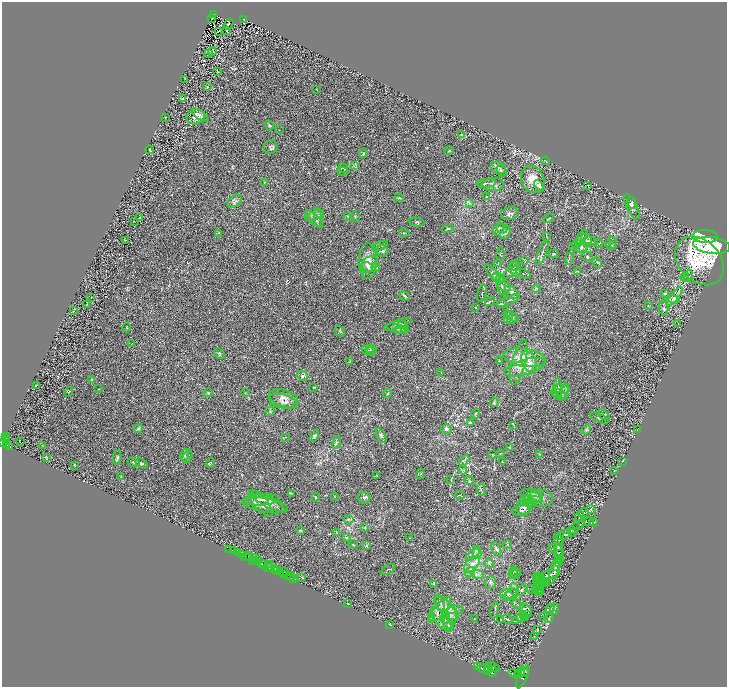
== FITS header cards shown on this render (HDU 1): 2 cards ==
NAXIS1  =                 1450
NAXIS2  =                 1369

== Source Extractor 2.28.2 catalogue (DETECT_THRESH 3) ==
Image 1450 x 1369 px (HDU 1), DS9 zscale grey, zoomed out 1/2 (1 PNG px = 2 x 2 image px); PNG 729 x 689 px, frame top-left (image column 2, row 1369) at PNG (2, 2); each listed source drawn as its Kron ellipse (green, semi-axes under 4 px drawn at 4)
Background 0.399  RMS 0.028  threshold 0.0843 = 3 sigma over >= 5 px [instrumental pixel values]
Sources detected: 367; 37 cannot appear on this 1/2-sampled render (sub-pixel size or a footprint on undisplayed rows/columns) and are neither listed nor drawn; the other 330 listed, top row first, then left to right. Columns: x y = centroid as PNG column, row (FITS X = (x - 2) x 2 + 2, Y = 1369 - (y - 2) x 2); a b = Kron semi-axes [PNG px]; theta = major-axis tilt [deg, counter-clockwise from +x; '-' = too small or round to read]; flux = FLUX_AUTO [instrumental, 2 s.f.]
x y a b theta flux
213 14 3 2 - 35
212 19 3 1 - 1.6
244 19 4 2 - 51
229 24 6 2 55 3.7
227 30 3 1 - 2.9
218 31 3 1 - 83
212 51 4 1 - 2.6
208 54 2 1 - 1.9
217 71 3 2 - 2.7
185 79 2 1 - 1.5
207 87 3 2 - 4.2
316 89 3 2 - 1.8
183 99 3 3 - 11
200 115 9 4 -33 13
165 117 2 2 - 3.5
196 117 9 7 11 28
269 126 5 4 - 6
279 130 2 1 - 1.7
462 134 4 3 - 6.2
270 147 7 7 - 14
150 150 4 2 - 3.8
449 151 4 2 - 3.7
363 153 5 3 - 5
546 161 4 1 - 2.2
354 166 3 2 - 3.6
343 168 5 2 - 3.9
498 168 8 5 -25 14
342 171 6 2 -6 4.2
502 171 6 3 -62 7.5
533 179 14 11 -67 75
264 182 2 2 - 1.9
487 183 9 2 5 11
493 185 10 6 1 27
539 185 6 4 -42 22
588 185 3 2 - 2.1
486 196 3 2 - 2.9
399 198 5 2 - 5.1
235 201 8 5 42 17
469 203 4 3 - 5.9
632 203 6 2 -76 6.5
632 207 13 5 -64 23
510 214 9 6 14 14
315 215 10 4 23 14
347 216 3 2 - 2.7
355 216 5 2 - 4.2
318 217 9 4 -82 13
140 218 4 3 - 4.4
549 218 5 2 - 3
314 219 11 4 -43 15
134 221 2 1 - 1.7
416 222 8 3 -6 6.7
502 228 6 2 -25 6.6
447 229 6 3 19 5.4
498 229 7 4 59 9.7
506 232 7 3 61 7.7
218 233 3 2 - 2.5
404 233 5 1 - 2.9
546 236 3 1 - 2.1
582 237 7 3 55 8
705 237 13 6 -2 330
126 240 3 2 - 2.3
589 240 9 3 -29 9.2
587 241 5 4 - 9.1
613 242 6 2 -79 4.4
576 244 4 2 - 4.4
599 244 4 2 - 4.7
611 245 5 1 - 3.1
711 245 18 8 -8 450
380 246 8 4 21 12
573 247 3 2 - 3.5
581 248 6 5 - 12
383 251 6 5 - 16
542 253 13 2 68 9.7
500 254 7 3 89 4
554 254 4 3 - 5.2
587 257 6 3 -7 7.3
569 259 6 3 79 7.1
525 260 4 1 - 2.4
368 261 18 9 88 57
700 261 28 20 -45 330
498 263 3 2 - 1.7
597 263 5 2 - 5.2
369 264 9 7 45 28
514 266 5 4 - 7.3
368 267 7 4 -27 15
376 267 4 3 - 5.4
512 270 11 5 53 15
516 271 5 5 - 14
578 271 4 2 - 2.8
493 274 11 3 -51 13
524 274 7 2 -23 5.5
688 276 6 3 76 11
496 277 5 2 - 6.1
685 277 5 1 - 3.1
500 278 4 2 - 4
502 286 9 3 -85 9.2
505 287 7 2 -18 6.3
536 288 4 3 - 4.4
512 292 8 5 -47 18
482 293 9 2 76 6.2
665 293 3 3 - 3.5
405 296 5 2 - 5.8
675 296 11 3 53 18
91 298 2 1 - 1.4
673 299 6 3 -16 9.7
508 300 12 2 22 11
490 301 5 2 - 4.8
87 304 3 2 - 2.1
502 304 5 2 - 4.3
648 306 3 2 - 2.5
476 307 3 2 - 2.3
663 308 7 5 -87 12
73 311 3 2 - 2.7
511 316 8 2 -27 7.1
508 317 6 3 65 7.6
512 319 5 2 - 5.5
678 323 2 1 - 1.2
398 324 14 3 19 13
404 326 6 4 -57 14
126 327 5 2 - 3.9
396 329 10 2 -19 9.5
401 330 6 2 -9 6.3
340 331 6 3 -54 5.5
132 343 4 2 - 2.9
370 349 3 3 - 4.1
369 350 7 3 -14 9.9
371 351 6 4 37 7.8
219 354 6 3 -48 6.8
525 358 21 9 -8 75
350 361 3 2 - 2.6
499 361 3 2 - 3.1
519 362 23 6 75 61
529 362 11 7 -68 37
525 367 21 7 15 60
441 372 4 2 - 2.2
303 376 6 4 -44 13
92 380 4 3 - 4.5
36 385 3 2 - 3.8
314 387 3 2 - 2.6
558 388 9 3 -83 9.2
99 389 3 2 - 1.6
562 389 8 2 -12 8.1
558 391 7 4 69 15
68 392 5 2 - 3.7
564 392 9 3 64 11
208 393 4 3 - 5
245 393 3 2 - 1.8
387 393 4 3 - 4.9
559 394 9 3 -21 13
284 398 15 8 -18 47
283 401 14 7 -16 40
494 402 5 4 - 6.7
270 411 5 2 - 4.1
475 414 5 2 - 3.5
604 415 7 3 -42 6.2
599 418 10 4 -23 9.3
470 423 3 3 - 3.6
514 425 3 2 - 2.5
138 428 4 4 - 7
446 429 5 5 - 11
637 429 2 1 - 1.3
586 430 5 4 - 6.5
314 436 6 3 62 8.1
381 436 8 4 -64 12
5 437 2 2 - 58
286 437 2 2 - 1.5
6 439 3 2 - 300
6 441 3 2 - 430
3 442 3 2 - 770
20 442 2 1 - 2.7
336 442 6 2 72 6.8
7 444 4 2 - 300
9 446 3 2 - 180
42 446 2 2 - 1.5
510 448 3 2 - 2.4
492 454 3 2 - 2.7
500 454 4 2 - 3
540 454 3 2 - 2.5
185 455 6 3 76 6.4
46 457 3 2 - 4.1
187 457 7 2 62 4.8
117 458 7 3 81 8.8
464 460 6 3 46 8
622 461 2 2 - 1.9
134 462 6 3 -16 8
502 462 4 2 - 2.5
141 463 7 4 -29 9.9
211 463 5 3 - 4.7
74 465 3 2 - 2.7
463 470 4 3 - 5.8
614 471 2 2 - 1.6
421 474 5 2 - 3.7
377 475 3 2 - 2.3
121 477 3 2 - 1.7
451 479 4 2 - 3.2
469 480 5 4 - 6.4
481 490 6 3 -82 6.7
291 493 4 2 - 2.8
459 495 5 1 - 1.9
334 496 2 2 - 2.4
531 496 10 5 -19 21
535 496 8 5 -38 22
316 498 4 2 - 4.1
364 498 6 5 - 9.5
541 498 12 8 -8 36
530 499 11 4 0 18
262 500 17 5 4 37
268 501 19 5 -30 36
530 502 4 3 - 6.6
261 503 16 6 -49 37
265 505 23 7 -10 53
524 508 7 7 - 20
591 509 5 2 - 3.5
521 510 9 5 3 17
584 513 5 2 - 4.9
579 517 5 2 - 4.7
349 519 5 2 - 5.9
589 522 5 2 - 3.9
594 522 4 2 - 3.5
579 525 6 2 22 4.6
365 528 3 2 - 3.1
574 528 7 2 41 7.2
301 531 4 3 - 5.5
337 532 3 2 - 3.4
573 532 3 2 - 2.2
562 535 8 3 15 9.5
346 537 4 3 - 3.8
410 538 3 2 - 2.3
559 539 7 3 62 8.5
558 543 8 3 84 12
353 544 4 2 - 3.1
507 544 4 3 - 5.6
366 545 3 3 - 5.2
553 548 4 1 - 3
229 549 2 1 - 26
496 549 7 3 -64 9.4
559 549 7 4 -75 11
234 551 4 2 - 41
238 553 2 2 - 130
477 553 6 3 -80 13
559 554 10 3 -80 12
242 555 2 2 - 790
473 555 8 3 41 14
246 557 6 2 12 88
249 558 2 1 - 62
254 558 2 2 - 240
559 559 3 2 - 3.2
252 560 2 1 - 32
255 561 3 1 - 290
259 561 2 1 - 230
558 562 4 2 - 4.9
489 563 5 2 - 3.8
262 564 4 2 - 480
264 564 3 2 - 260
269 564 3 2 - 430
472 564 10 5 46 33
556 565 6 3 62 6.4
267 567 2 1 - 380
271 568 3 3 - 560
275 568 3 1 - 650
388 569 8 2 26 5.3
276 570 3 2 - 310
278 570 3 2 - 510
555 570 15 3 70 16
284 571 3 1 - 25
470 572 6 3 53 8.4
513 572 6 2 74 3.9
516 572 5 2 - 5.8
284 574 2 2 - 360
477 574 7 2 -14 7.1
515 574 6 3 30 4.8
287 575 2 1 - 490
549 575 10 2 12 14
292 576 2 1 - 20
289 577 3 2 - 690
302 577 3 2 - 3.1
538 578 4 3 - 6.6
293 579 3 2 - 78
545 579 8 2 73 5.9
542 581 8 2 -33 8.8
539 582 9 3 -68 12
491 583 6 5 - 11
542 583 2 2 - 1.7
433 584 4 2 - 4.4
539 586 7 3 -73 9.6
514 589 6 3 90 8.6
522 590 6 4 48 8.7
532 590 5 2 - 5.8
536 591 3 2 - 3.9
539 592 5 3 - 5.7
508 594 8 5 9 17
511 595 8 4 30 16
347 603 2 1 - 2.1
440 603 8 2 -70 7.4
517 604 6 1 -29 5.4
446 608 16 6 -42 44
550 609 4 1 - 3.4
555 609 5 3 - 6.3
440 610 16 5 50 38
455 610 8 4 4 15
495 610 8 2 81 7.3
526 610 7 5 -49 14
527 615 3 2 - 3.7
544 616 3 2 - 2.4
522 617 5 2 - 5.1
525 617 3 2 - 3
432 618 3 3 - 4.4
450 618 10 7 80 33
474 618 2 1 - 2
441 619 14 6 -50 37
445 619 5 3 - 7.1
507 619 5 2 - 5.2
519 619 7 2 29 7.3
549 619 5 3 - 6.2
501 620 3 2 - 2.1
389 624 2 2 - 2.6
448 625 7 3 -73 14
537 630 4 1 - 2.5
535 637 3 2 - 2.1
478 667 2 1 - 170
493 667 7 3 -19 3900
489 668 2 1 - 920
484 669 7 4 -6 7700
487 671 2 2 - 2100
492 672 5 3 - 3200
520 672 6 3 55 3100
523 672 5 2 - 2900
515 674 7 3 -10 6900
518 676 2 2 - 1700
523 677 12 3 65 3800
At the frame edge (FLAGS 8, measured only in part): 1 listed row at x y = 3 442
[37 sub-pixel or undisplayed-footprint detections neither listed nor drawn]